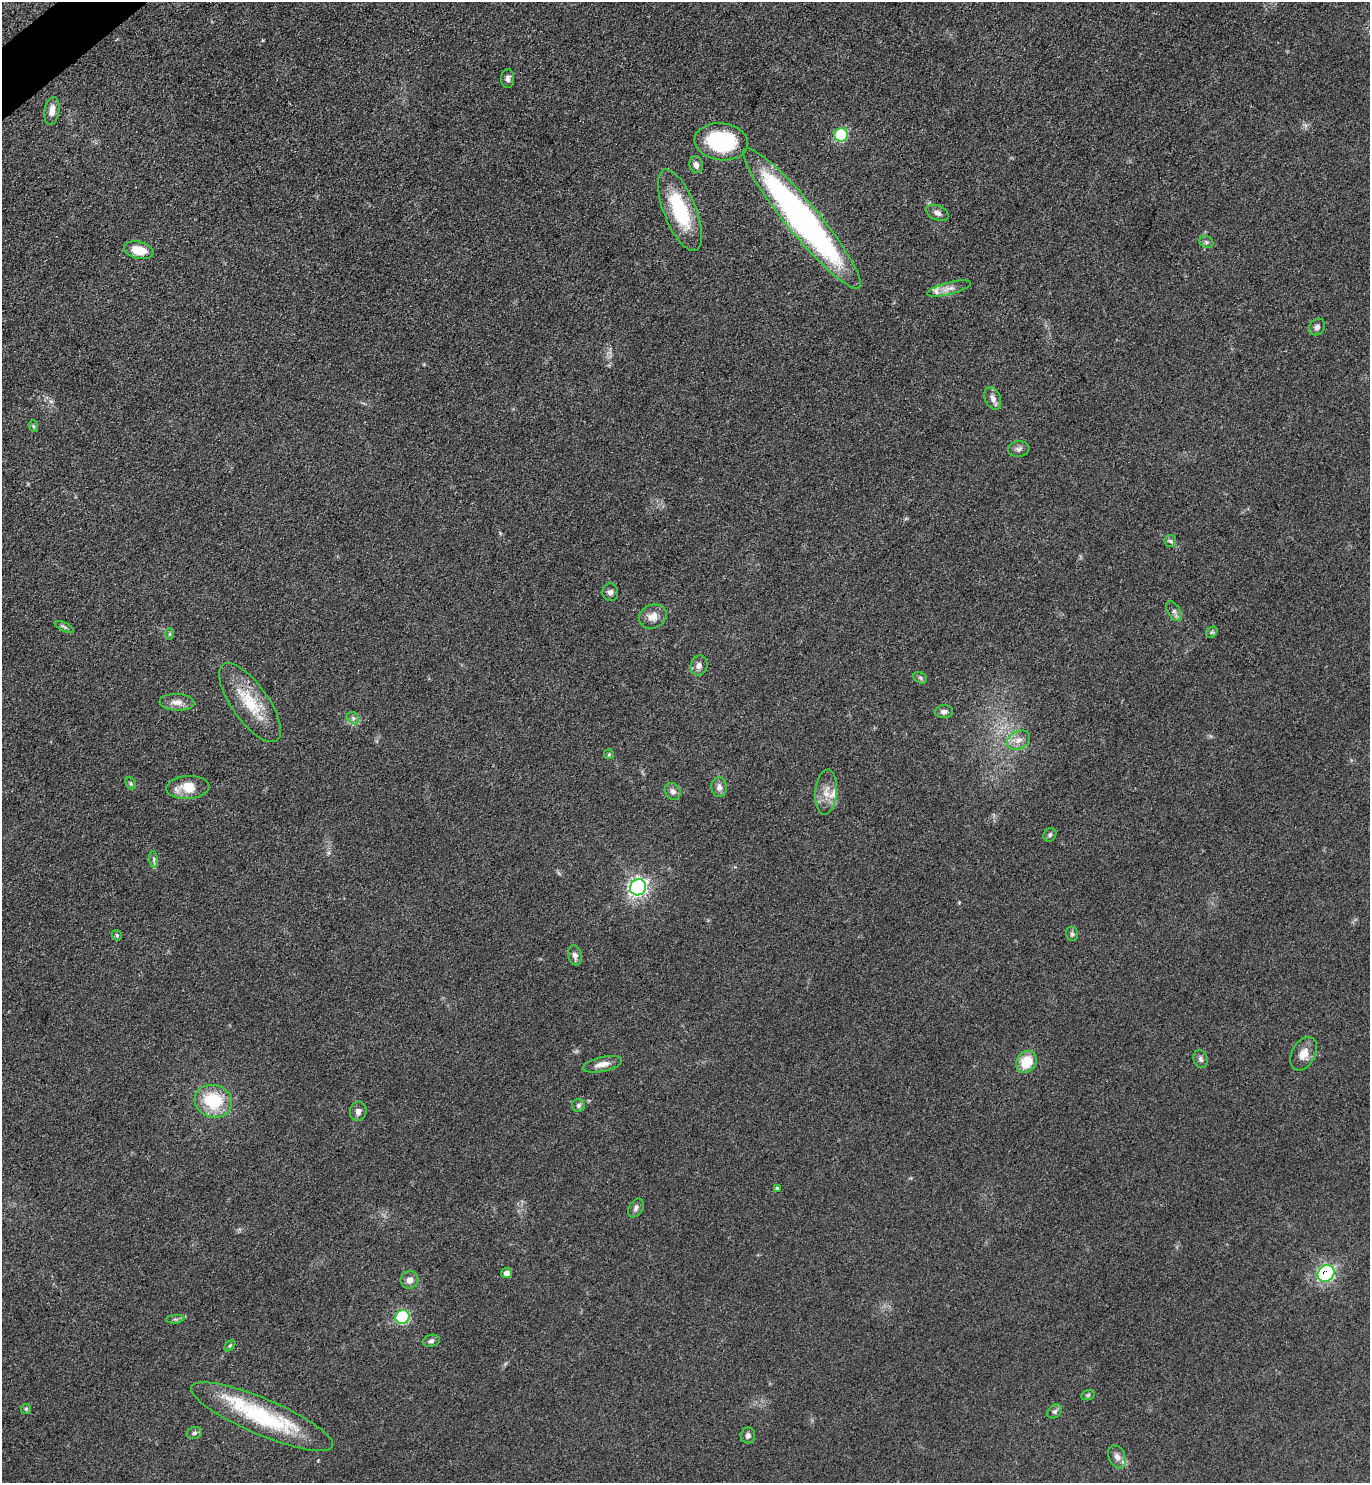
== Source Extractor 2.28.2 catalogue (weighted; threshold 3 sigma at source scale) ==
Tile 11 of 4 x 4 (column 3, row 3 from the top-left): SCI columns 2891-4258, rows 1485-2965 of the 5924 x 5929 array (HDU 1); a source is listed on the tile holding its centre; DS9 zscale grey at full resolution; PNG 1372 x 1485 px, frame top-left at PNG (2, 2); each listed source drawn as its Kron ellipse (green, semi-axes under 4 px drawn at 4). Shown black and unused: <1% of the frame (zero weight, under 3 of 4 exposures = <1% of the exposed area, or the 3 px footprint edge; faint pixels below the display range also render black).
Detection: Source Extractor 2.28.2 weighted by HDU 2 'WHT'; one run over the whole footprint, this tile lists its part. Background 0.0759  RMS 0.0061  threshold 0.0275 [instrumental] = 3 sigma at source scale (4.5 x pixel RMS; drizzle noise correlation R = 1.50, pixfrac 1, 0.05/0.05 arcsec/px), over >= 5 px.
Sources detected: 66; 2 inside a brighter listed object's ellipse — not listed separately; the other 64 listed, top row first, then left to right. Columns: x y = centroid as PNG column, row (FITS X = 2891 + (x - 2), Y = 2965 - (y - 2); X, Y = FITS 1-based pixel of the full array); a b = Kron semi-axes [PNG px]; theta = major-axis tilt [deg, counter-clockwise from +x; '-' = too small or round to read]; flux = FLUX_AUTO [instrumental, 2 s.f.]
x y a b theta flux
508 78 9 6 87 2.3
52 111 14 7 80 5.1
841 135 7 6 - 43
721 142 27 18 -7 49
696 165 8 6 -78 3
680 210 43 16 -68 38
938 213 12 7 -25 2.8
802 218 90 16 -50 240
1206 242 7 5 -23 1.2
139 250 15 8 -13 12
949 289 22 6 14 4.5
1317 327 9 7 47 2.1
993 398 12 7 -67 3.2
33 426 6 4 -72 0.78
1019 449 11 8 8 2.5
1170 541 6 6 - 1.2
610 592 9 8 - 2.3
1174 611 11 6 -57 2.1
653 616 14 11 23 6
64 627 10 3 -24 1.4
1212 632 6 4 43 1
169 634 6 4 -90 0.83
699 666 10 8 77 2.9
920 678 7 5 -32 1.2
177 702 17 8 -2 5
250 703 46 18 -54 26
944 712 9 6 6 2.3
353 718 7 5 -46 1.5
1019 740 12 9 27 4.8
609 754 5 5 - 0.84
131 783 6 4 -61 1
188 787 21 11 4 12
719 787 10 7 -81 3.3
673 791 9 7 -56 2.8
826 792 22 11 85 7.7
1050 835 7 6 - 1.3
154 859 8 4 -82 1.2
638 887 8 7 - 190
1072 934 7 6 - 1.5
117 935 5 5 - 1.1
575 955 10 6 -77 2.9
1304 1054 18 11 61 6.7
1201 1059 9 7 -72 1.9
1026 1062 12 9 55 16
602 1064 20 7 12 5.1
213 1101 19 16 -18 28
579 1105 6 6 - 1.6
358 1111 10 8 83 2.9
777 1188 4 4 - 0.84
636 1208 10 7 59 2
507 1273 6 5 - 2.8
1326 1273 9 7 41 81
409 1280 9 8 - 3.4
402 1317 7 6 - 59
175 1319 9 3 5 1.1
431 1341 9 6 14 1.8
230 1346 7 4 45 0.83
1088 1395 7 5 15 0.93
26 1409 5 5 - 1
1055 1411 8 6 43 1.5
262 1417 77 18 -23 69
194 1433 8 6 16 1.5
748 1435 8 7 - 2.2
1117 1457 12 8 -66 3.9
Overlapping masked pixels (flux is a lower limit): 1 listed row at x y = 1326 1273